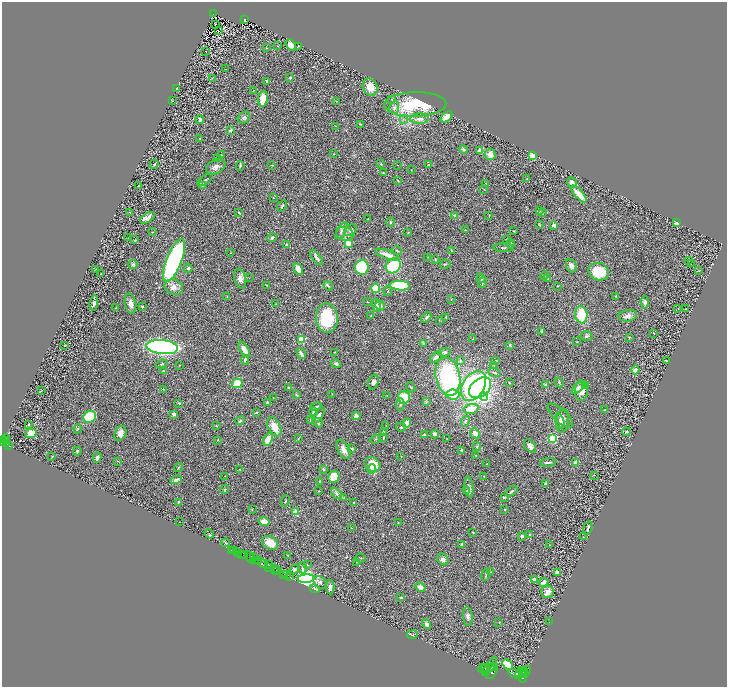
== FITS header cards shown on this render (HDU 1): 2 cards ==
NAXIS1  =                 1450
NAXIS2  =                 1369

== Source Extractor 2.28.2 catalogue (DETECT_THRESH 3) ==
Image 1450 x 1369 px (HDU 1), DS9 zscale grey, zoomed out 1/2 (1 PNG px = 2 x 2 image px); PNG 729 x 689 px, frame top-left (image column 2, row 1369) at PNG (2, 2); each listed source drawn as its Kron ellipse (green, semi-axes under 4 px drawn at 4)
Background 0.658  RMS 0.031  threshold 0.0922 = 3 sigma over >= 5 px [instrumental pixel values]
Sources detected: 370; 27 cannot appear on this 1/2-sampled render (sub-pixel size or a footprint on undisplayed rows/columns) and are neither listed nor drawn; the other 343 listed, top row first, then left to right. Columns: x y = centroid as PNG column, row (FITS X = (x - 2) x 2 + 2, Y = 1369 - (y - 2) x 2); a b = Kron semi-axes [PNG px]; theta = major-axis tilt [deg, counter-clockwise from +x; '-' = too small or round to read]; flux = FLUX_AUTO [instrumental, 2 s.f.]
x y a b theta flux
214 14 3 2 - 47
244 19 3 3 - 63
215 24 2 1 - 1.3
218 30 2 1 - 21
290 45 6 4 -51 28
278 46 2 2 - 2.1
298 46 3 2 - 2.5
266 48 3 2 - 3.4
206 51 2 1 - 38
226 69 2 1 - 1.3
290 77 3 3 - 4.9
212 78 4 3 - 4.7
267 81 3 2 - 8.5
370 87 9 7 -64 65
177 89 4 3 - 5.3
254 90 3 2 - 2.5
263 99 8 5 83 79
392 99 2 2 - 4.7
172 101 2 1 - 1.4
336 101 2 2 - 5.8
415 104 31 12 1 310
394 107 6 5 - 17
244 117 7 5 41 14
446 117 7 4 42 48
403 119 3 2 - 4
420 119 9 5 2 28
200 120 4 2 - 12
360 124 3 2 - 3.1
335 126 2 2 - 2
230 130 3 2 - 13
200 138 2 1 - 5.5
463 149 4 3 - 14
480 151 3 3 - 43
334 154 3 2 - 2.9
490 154 5 5 - 34
221 155 2 1 - 1.8
532 156 3 2 - 380
217 159 3 2 - 2.8
154 164 5 2 - 4.4
381 164 3 3 - 6.2
272 165 3 1 - 2
397 165 2 1 - 1.7
429 165 2 2 - 3.9
240 166 5 2 - 6.2
216 167 10 6 28 31
411 170 2 1 - 1.6
383 173 3 2 - 3.1
527 179 3 2 - 2.9
205 180 9 3 35 10
398 180 3 2 - 3.9
572 182 5 5 - 25
486 183 3 2 - 2.9
202 185 3 3 - 15
138 186 2 2 - 4.5
484 189 2 1 - 1.8
579 194 10 4 -48 71
273 198 2 2 - 4.3
282 206 6 2 59 7.4
540 211 2 2 - 2.5
130 212 3 2 - 3.9
239 212 3 2 - 6.5
542 212 3 2 - 2.8
455 215 3 3 - 15
489 215 3 2 - 2.2
147 218 8 4 31 37
368 219 2 1 - 2.5
391 222 4 3 - 6.9
677 223 4 3 - 15
539 225 3 3 - 4
554 225 2 2 - 93
350 230 7 5 36 14
465 230 3 2 - 3.5
342 231 9 3 58 17
514 231 2 2 - 3.9
152 232 3 3 - 3.2
408 232 4 2 - 3.9
345 234 9 6 -16 27
128 238 2 1 - 1.3
272 238 5 3 - 10
507 239 3 2 - 3.2
134 240 4 2 - 5.3
348 243 3 2 - 250
511 244 4 2 - 7.4
286 245 4 3 - 5.2
503 248 10 3 -1 9.5
451 250 3 2 - 5.8
397 251 5 3 - 5.8
231 253 2 2 - 2
387 254 12 4 -20 59
428 257 3 2 - 2.5
316 258 9 4 -52 21
435 259 2 2 - 5.1
174 260 23 7 68 1500
688 261 2 2 - 2.4
691 263 2 1 - 29
445 264 5 2 - 5.4
133 265 4 4 - 7.8
393 266 8 7 - 370
571 266 7 5 -67 24
362 267 7 6 - 350
188 268 4 3 - 9.7
298 269 6 4 -58 67
96 270 4 3 - 5.8
699 271 2 1 - 2.1
599 272 10 8 -13 190
101 274 2 2 - 5.4
544 276 4 3 - 7.4
249 278 2 2 - 1.8
481 278 5 3 - 6.8
240 279 10 5 -73 28
548 279 3 2 - 4.5
483 282 5 2 - 5.5
267 285 3 2 - 2.9
328 286 5 3 - 7.8
400 286 10 5 -4 330
558 286 2 2 - 2.4
174 287 9 7 -19 38
376 288 4 4 - 170
388 291 5 2 - 5.4
227 296 3 2 - 3.1
616 296 3 3 - 4.6
451 299 2 2 - 2.4
367 302 3 2 - 2.6
645 302 6 4 -86 15
94 303 7 4 81 14
130 303 10 5 -79 29
276 304 2 2 - 2.3
376 305 7 4 -69 25
380 305 5 4 - 20
142 307 2 2 - 14
116 308 3 2 - 3.5
678 309 3 2 - 2.5
686 309 2 1 - 2
371 315 2 2 - 3.7
581 315 9 6 -82 160
628 316 9 5 10 25
446 317 3 2 - 5.3
327 318 14 11 -88 260
426 318 6 4 44 9.7
439 320 2 2 - 2.4
542 331 3 3 - 9.7
654 334 3 2 - 3.2
586 336 6 5 - 11
629 337 4 3 - 4.6
473 339 2 2 - 2.4
302 340 3 3 - 340
577 342 3 2 - 2.2
424 343 4 2 - 5.1
510 345 4 3 - 6.2
65 346 4 2 - 3.4
162 347 16 7 -6 1900
244 349 8 4 -56 48
335 352 2 1 - 2
445 352 6 3 6 16
301 353 5 2 - 18
436 357 7 4 39 26
245 360 5 3 - 9.6
495 360 3 2 - 3.3
460 361 3 3 - 4.8
667 361 3 2 - 4
162 364 6 3 21 8.3
336 364 5 3 - 13
180 365 2 2 - 2.7
494 366 4 2 - 4.1
635 370 4 4 - 19
163 371 2 2 - 27
494 372 6 3 -19 9
448 377 19 12 -79 820
373 382 8 5 71 23
559 382 5 3 - 5.2
237 383 5 5 - 110
509 383 2 2 - 5.2
546 385 3 3 - 7.6
474 386 16 11 57 1200
585 386 3 3 - 5.2
410 387 5 2 - 5.6
289 388 3 3 - 9.5
480 388 12 8 39 650
578 388 8 4 42 17
163 389 2 2 - 12
41 391 3 2 - 3.4
581 391 10 6 90 44
332 394 2 2 - 2.2
296 395 4 2 - 4.2
387 395 2 1 - 1.8
453 395 7 5 -7 210
273 397 3 2 - 1.9
404 397 6 6 - 130
484 397 4 3 - 800
426 402 4 3 - 5.6
179 403 3 3 - 5.7
267 403 3 2 - 7
400 404 6 4 88 9.9
316 407 6 3 13 9.6
471 409 7 4 15 81
605 410 3 2 - 2.8
313 412 4 3 - 11
256 413 4 2 - 4.9
174 414 3 3 - 13
318 415 9 4 56 27
356 416 4 4 - 24
560 416 16 6 -43 21
90 417 7 5 34 210
310 420 3 3 - 4.1
240 421 5 3 - 9.7
465 421 5 3 - 8.5
560 421 8 4 -75 17
562 421 12 6 83 37
318 423 5 3 - 11
407 423 5 3 - 54
29 424 2 2 - 23
216 426 3 2 - 6.6
386 426 2 2 - 2.6
274 427 10 6 -62 78
401 427 5 3 - 9.8
77 429 4 2 - 4.5
383 432 3 2 - 6
626 432 4 2 - 4.7
31 433 6 4 15 85
120 433 8 5 64 41
475 433 5 4 - 35
435 434 4 3 - 20
424 435 4 3 - 6
383 437 4 2 - 5.8
298 438 3 2 - 2.7
553 438 3 3 - 760
5 439 4 3 - 480
268 439 7 4 63 67
375 439 5 2 - 4.5
447 439 2 2 - 1.6
217 440 3 2 - 2.1
5 441 3 1 - 500
3 442 3 2 - 930
7 444 4 2 - 400
9 446 3 2 - 340
477 446 4 3 - 5.5
530 446 7 5 -48 22
344 449 10 6 -61 38
352 449 3 2 - 7.8
462 450 4 3 - 8.6
77 451 4 3 - 5.9
476 455 3 2 - 3.9
52 456 3 2 - 3.8
401 456 2 2 - 1.7
97 457 5 3 - 14
118 461 3 1 - 1.9
548 462 8 2 5 14
575 462 2 2 - 67
487 464 3 2 - 3.2
372 465 8 7 - 110
178 467 4 2 - 6.4
372 469 5 4 - 28
240 470 3 2 - 2.5
323 470 4 3 - 5.5
594 475 4 1 - 1.6
225 476 2 1 - 1.3
484 476 2 1 - 2.4
334 477 6 5 - 130
176 480 5 3 - 21
320 481 2 2 - 7.1
545 484 2 2 - 21
469 487 10 4 -85 20
224 489 4 3 - 5.9
467 490 3 3 - 4.2
318 491 2 2 - 2.7
512 491 7 2 39 8.1
336 493 7 4 -50 12
504 497 3 2 - 7.2
343 498 3 3 - 4.4
285 501 6 2 65 6.7
178 502 3 2 - 4.2
353 502 2 2 - 3.4
252 509 2 2 - 2.4
505 510 2 2 - 7.4
296 512 3 2 - 200
264 521 5 4 - 54
179 522 2 1 - 19
398 523 3 2 - 3.1
351 528 2 1 - 1.8
588 528 7 2 74 12
473 532 2 2 - 3.8
209 534 5 2 - 3.7
530 535 3 3 - 11
522 536 3 2 - 17
583 537 2 1 - 4
226 543 4 3 - 4.4
270 543 8 6 -33 81
462 544 3 2 - 11
549 545 2 1 - 1.6
231 550 2 1 - 20
234 551 2 1 - 69
236 551 2 1 - 26
238 553 2 2 - 200
242 554 3 2 - 1100
288 555 3 2 - 2.8
245 556 3 2 - 66
250 557 7 3 -57 200
254 558 2 1 - 310
361 558 5 2 - 4.7
443 559 6 5 - 17
259 560 3 1 - 480
255 561 2 2 - 830
356 562 2 1 - 1.9
263 563 5 3 - 1200
269 564 4 2 - 480
307 565 3 3 - 3.6
268 567 3 1 - 170
274 568 3 2 - 960
302 568 5 3 - 7.6
295 569 5 4 - 13
276 570 2 1 - 160
278 570 3 2 - 770
491 572 2 1 - 1.9
557 572 4 3 - 21
284 574 2 2 - 1000
287 575 3 2 - 950
486 575 6 2 84 4.2
289 577 3 2 - 630
306 579 9 4 4 4800
534 580 4 3 - 15
320 582 7 5 -41 19
544 582 5 3 - 29
330 587 7 4 -88 23
420 587 5 4 - 24
315 589 5 3 - 8.1
548 592 6 6 - 48
401 597 3 3 - 6.7
468 617 9 5 -83 18
499 622 3 2 - 2.2
549 622 2 2 - 1.7
427 624 5 4 - 14
412 635 5 3 - 5.4
508 665 6 3 -45 140
490 666 11 2 55 7600
493 667 4 2 - 4100
483 668 5 2 - 4400
485 669 5 2 - 6100
492 672 8 4 57 6700
520 672 6 2 44 4400
523 672 5 2 - 2900
525 672 6 2 56 2600
516 674 8 4 -22 13000
523 677 6 3 79 4700
At the frame edge (FLAGS 8, measured only in part): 1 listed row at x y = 3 442
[27 sub-pixel or undisplayed-footprint detections neither listed nor drawn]